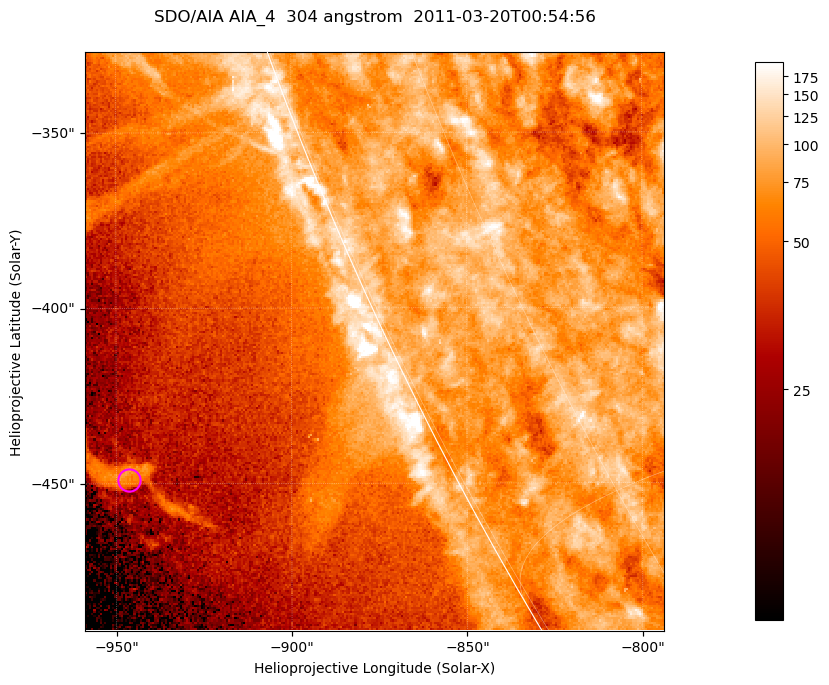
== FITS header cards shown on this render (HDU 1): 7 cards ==
TELESCOP= 'SDO/AIA '           / For AIA: SDO/AIA
INSTRUME= 'AIA_4   '           / For AIA: AIA_ATA1, AIA_ATA2, AIA_ATA3 or AIA_AT
WAVELNTH=                  304 / [angstrom] Wavelength
WAVEUNIT= 'angstrom'           / Wavelength unit: angstrom
DATE-OBS= '2011-03-20T00:54:56.124' / [ISO] Date when observation started; ISO 8
CTYPE1  = 'HPLN-TAN'           / CTYPE1; Typically HPLN
CTYPE2  = 'HPLT-TAN'           / CTYPE2; Typically HPLT

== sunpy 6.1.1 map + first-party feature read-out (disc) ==
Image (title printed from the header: SDO/AIA AIA_4  304 angstrom  2011-03-20T00:54:56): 275 x 275 px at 0.6 arcsec/px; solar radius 964 arcsec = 1606 px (partial field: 0.4% of the solar disc is inside the frame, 47% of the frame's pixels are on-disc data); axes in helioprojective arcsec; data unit not stated in the header (colour bar unlabelled)
Orientation: roll -0.132 deg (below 1 deg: not rotated)
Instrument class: DISC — disc imager (sunpy class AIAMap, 304 A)
Bright regions (active regions / flare kernels): reference = the on-disc median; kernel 3 px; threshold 5 sigma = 105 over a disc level ~79.3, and >= 1.15x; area >= 75 px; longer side >= 3 px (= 1.8 arcsec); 0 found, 0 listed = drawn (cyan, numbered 1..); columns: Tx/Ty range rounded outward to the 2 arcsec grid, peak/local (2 s.f.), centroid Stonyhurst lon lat
Off-limb structures (1.02-1.3 R_sun): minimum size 37 px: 6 found; the strongest spans PA ~115 deg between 1.07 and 1.1 R_sun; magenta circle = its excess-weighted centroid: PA ~115 deg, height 1.09 R_sun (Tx ~-946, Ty ~-448 arcsec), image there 2.6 x the reference